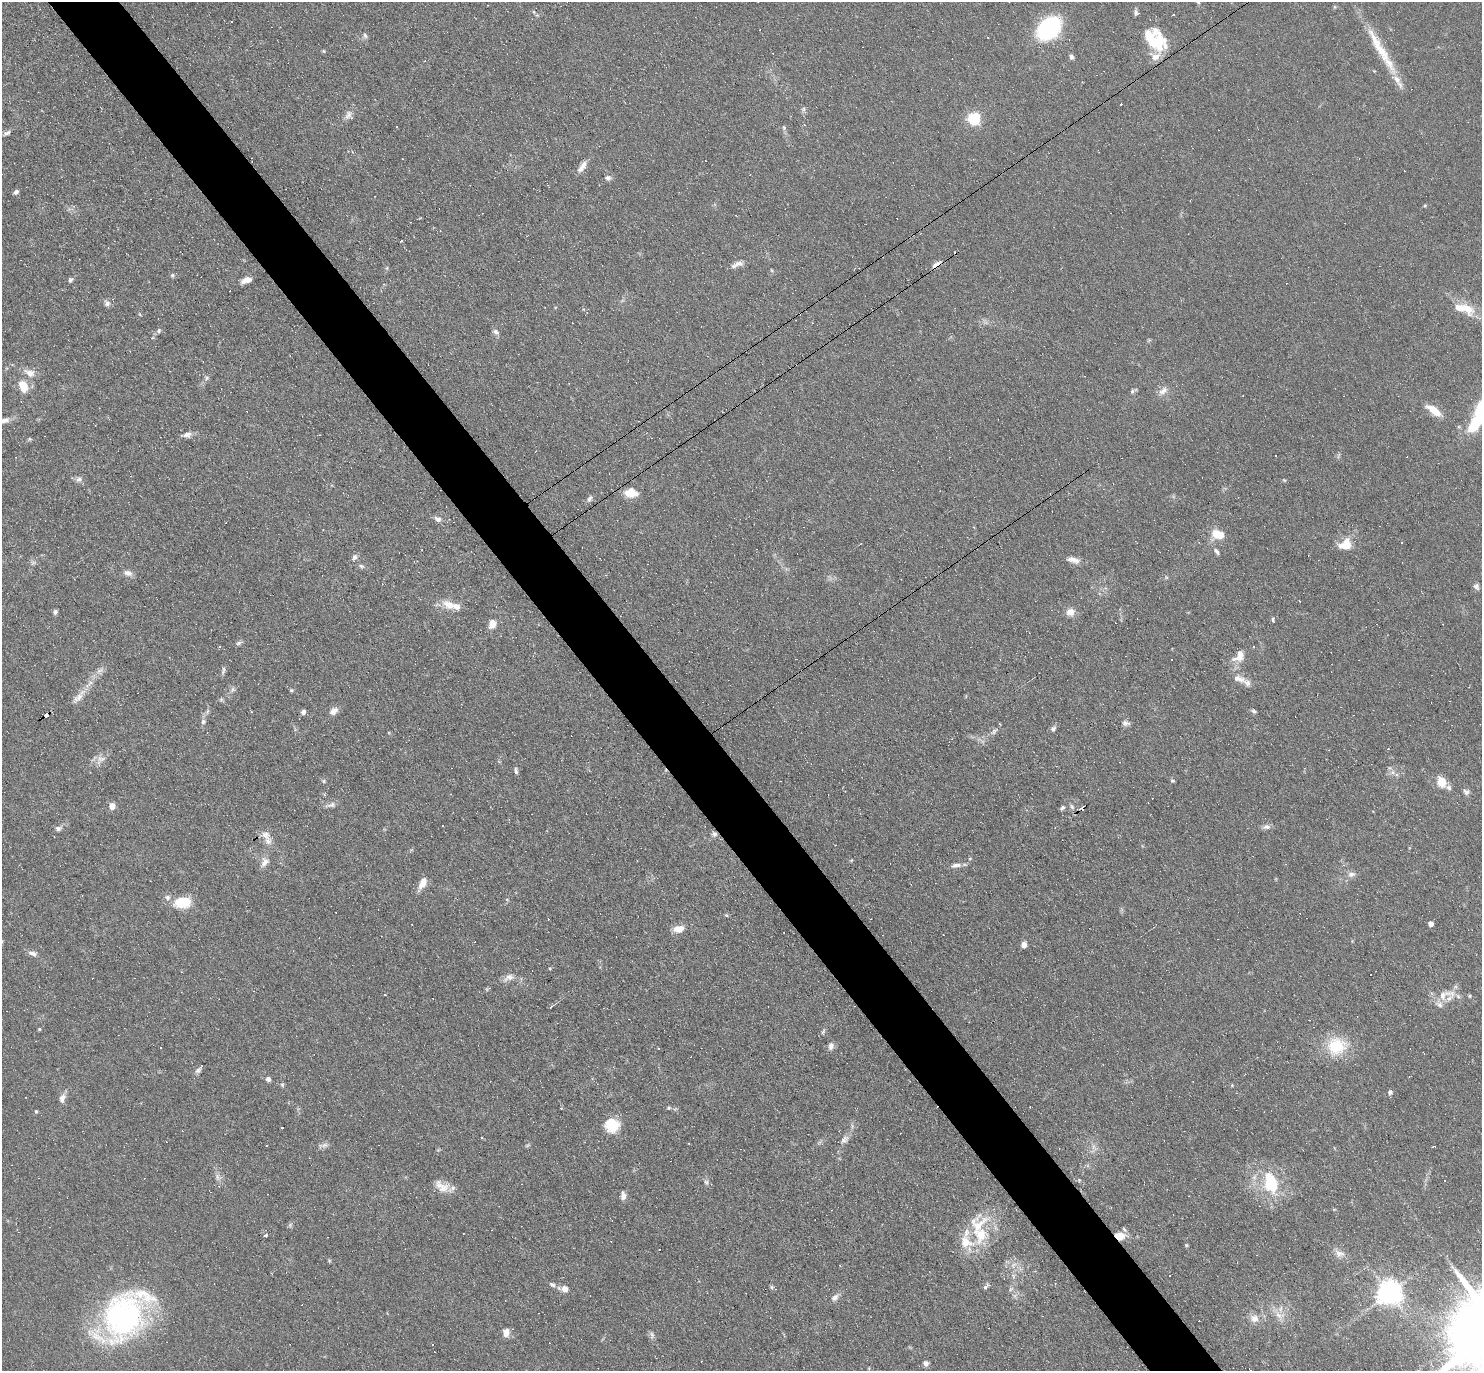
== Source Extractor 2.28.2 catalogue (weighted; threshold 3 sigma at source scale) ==
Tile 11 of 4 x 4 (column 3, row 3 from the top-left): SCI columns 2963-4442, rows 1520-2888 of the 5923 x 5919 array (HDU 1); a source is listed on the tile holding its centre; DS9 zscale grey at full resolution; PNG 1484 x 1373 px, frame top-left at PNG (2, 2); no overlay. Shown black and unused: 5% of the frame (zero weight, under 3 of 6 exposures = <1% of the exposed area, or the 3 px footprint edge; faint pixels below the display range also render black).
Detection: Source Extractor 2.28.2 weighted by HDU 2 'WHT'; one run over the whole footprint, this tile lists its part. Background 0.103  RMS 0.0063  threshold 0.0259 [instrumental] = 3 sigma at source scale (4.09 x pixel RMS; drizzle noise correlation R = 1.36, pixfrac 0.8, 0.05/0.05 arcsec/px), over >= 5 px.
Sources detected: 255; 1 too faint to see at this stretch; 70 cosmic-ray / hot-pixel residue — not listed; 18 inside a brighter listed object's ellipse — not listed separately; the other 166 listed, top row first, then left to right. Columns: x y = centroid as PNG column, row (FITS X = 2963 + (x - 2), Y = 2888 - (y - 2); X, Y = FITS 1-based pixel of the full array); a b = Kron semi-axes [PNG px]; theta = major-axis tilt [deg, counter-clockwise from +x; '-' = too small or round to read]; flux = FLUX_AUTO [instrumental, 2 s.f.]
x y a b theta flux
1198 2 5 4 - 0.91
534 12 5 4 - 0.88
1136 13 7 6 - 1.6
1173 15 3 3 - 1.6
1049 28 18 13 43 90
365 36 8 5 -72 1.4
1159 42 33 16 -76 20
1379 47 74 10 -59 22
324 51 5 3 - 0.61
1071 57 6 5 - 1.7
1120 104 3 3 - 5.1
804 109 7 4 -89 1.2
348 115 15 8 60 3.5
974 118 6 5 - 86
804 125 4 4 - 0.58
397 126 3 2 - 0.52
784 127 5 3 - 0.8
7 133 10 5 28 1.8
582 167 17 7 52 4.1
608 178 8 7 - 1.8
16 192 6 5 - 1.8
1425 205 5 3 - 0.62
738 263 13 7 5 2.8
936 265 13 6 30 3.2
387 268 6 4 71 0.78
771 270 6 3 -70 0.63
172 275 6 5 - 1
70 280 6 4 57 1.3
246 280 13 6 19 3.8
107 303 9 8 - 2.1
1467 309 24 13 -44 12
159 330 7 5 62 1.2
496 332 9 6 -45 2
30 373 13 9 -23 5.3
206 378 6 5 - 1.1
23 387 13 9 -68 9.2
1132 391 6 5 - 0.99
1163 391 15 8 36 3.9
1434 410 19 7 -35 9.7
1480 414 35 10 64 65
2 421 25 6 14 6
187 435 13 7 5 3.2
319 435 3 2 - 0.39
131 476 3 2 - 0.34
79 479 9 7 16 2.3
1284 480 6 4 -17 0.68
630 492 13 10 0 10
590 498 10 5 56 1.6
438 519 9 6 -30 2.6
1218 534 12 8 -16 13
1402 543 2 2 - 0.43
1348 546 20 11 -78 7.6
1216 551 9 5 -55 1.7
354 557 9 6 59 1.9
1073 560 17 7 -13 4.1
33 563 9 5 23 1.4
361 566 8 5 -26 1.3
128 573 11 7 -17 3
1166 577 6 3 -72 0.68
1476 586 10 6 -57 1.9
449 605 18 10 -29 7.6
55 612 6 5 - 1.5
1070 612 9 8 - 5.2
1273 619 6 3 -83 0.85
492 624 10 8 72 5.4
239 643 8 5 28 1.3
220 647 3 3 - 1.5
1239 656 20 13 47 7.3
100 671 12 6 25 2.9
223 671 12 4 74 1.4
1238 679 20 9 -16 5.2
232 689 7 4 -72 1.3
291 690 6 4 19 0.81
79 697 27 8 54 6.8
208 711 7 4 70 1.1
334 711 12 8 35 3.4
1254 711 6 5 - 1.2
303 712 4 4 - 2.9
46 716 5 3 - 14
203 722 7 7 - 1.6
1125 723 9 7 -21 2.1
1053 729 8 7 - 1.6
994 732 10 5 55 1.8
101 759 12 7 6 3.2
516 771 9 4 -81 1.3
324 781 6 5 - 0.88
1172 781 6 5 - 0.9
1441 782 6 5 - 24
1466 792 8 7 - 1.8
331 805 12 7 17 2.4
112 806 5 4 - 9
1072 807 8 5 -63 1.4
1062 808 7 5 50 1.3
1266 827 10 7 11 2.4
58 828 9 6 5 2
714 834 7 6 - 1.9
266 835 16 11 -22 5.4
970 858 5 3 - 0.51
851 860 5 4 - 0.65
264 862 15 9 65 4.3
956 865 14 6 10 2.9
1351 874 10 7 12 2.7
422 883 16 7 61 5.9
167 897 8 7 - 2.1
183 902 14 10 7 19
726 915 5 4 - 0.67
1431 924 4 4 - 4.5
678 929 12 8 13 6.4
1024 945 7 6 - 3
33 953 11 6 -16 2.6
550 968 4 4 - 0.62
509 977 15 8 22 3.9
489 988 7 3 23 0.99
1449 993 21 8 -2 6.5
1469 996 5 4 - 0.75
1439 1004 12 8 -29 3.1
551 1007 6 3 46 0.81
39 1029 3 3 - 0.72
831 1046 10 7 78 2.7
1336 1046 27 24 7 22
198 1070 11 5 47 1.7
268 1079 7 6 - 1.6
282 1085 6 5 - 0.93
1232 1085 4 3 - 0.99
1390 1092 6 5 - 1.6
62 1099 13 7 75 3.3
561 1108 3 3 - 0.44
669 1108 6 5 - 0.9
36 1111 5 4 - 0.7
612 1125 15 14 - 17
844 1140 13 8 47 3.2
324 1145 14 5 12 2.1
1434 1147 5 2 - 0.77
217 1177 9 4 -82 2
1079 1180 4 4 - 0.65
1444 1180 3 3 - 20
706 1182 7 6 - 1.5
1271 1183 26 15 -77 28
219 1186 4 4 - 0.84
442 1188 17 14 -28 7.2
623 1196 11 6 -88 2.7
290 1225 6 5 - 1
978 1225 43 22 55 26
1124 1229 9 4 -46 1.2
463 1233 2 2 - 0.36
266 1235 4 3 - 2.1
1120 1236 8 6 -7 11
1186 1245 6 3 -32 0.69
1339 1253 14 9 -14 4.1
329 1261 5 5 - 0.68
1013 1265 9 5 72 2.3
552 1285 10 6 -31 2.1
986 1286 10 4 44 1.4
771 1287 6 4 -88 0.93
565 1289 8 8 - 3.8
1011 1289 7 4 44 1.1
1389 1293 8 7 - 650
835 1297 10 7 49 2.7
1279 1315 13 7 -52 4.3
123 1316 51 38 53 150
1254 1318 11 10 - 4.7
1199 1321 2 2 - 0.4
506 1333 10 8 89 4
652 1335 10 5 -75 1.7
925 1363 6 6 - 2.3
1250 1369 4 2 - 0.95
Overlapping masked pixels (flux is a lower limit): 4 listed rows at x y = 936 265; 46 716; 714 834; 1120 1236
Isophote crosses this tile's border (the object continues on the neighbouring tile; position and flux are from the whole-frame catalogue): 4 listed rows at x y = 1198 2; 1480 414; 2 421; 1250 1369